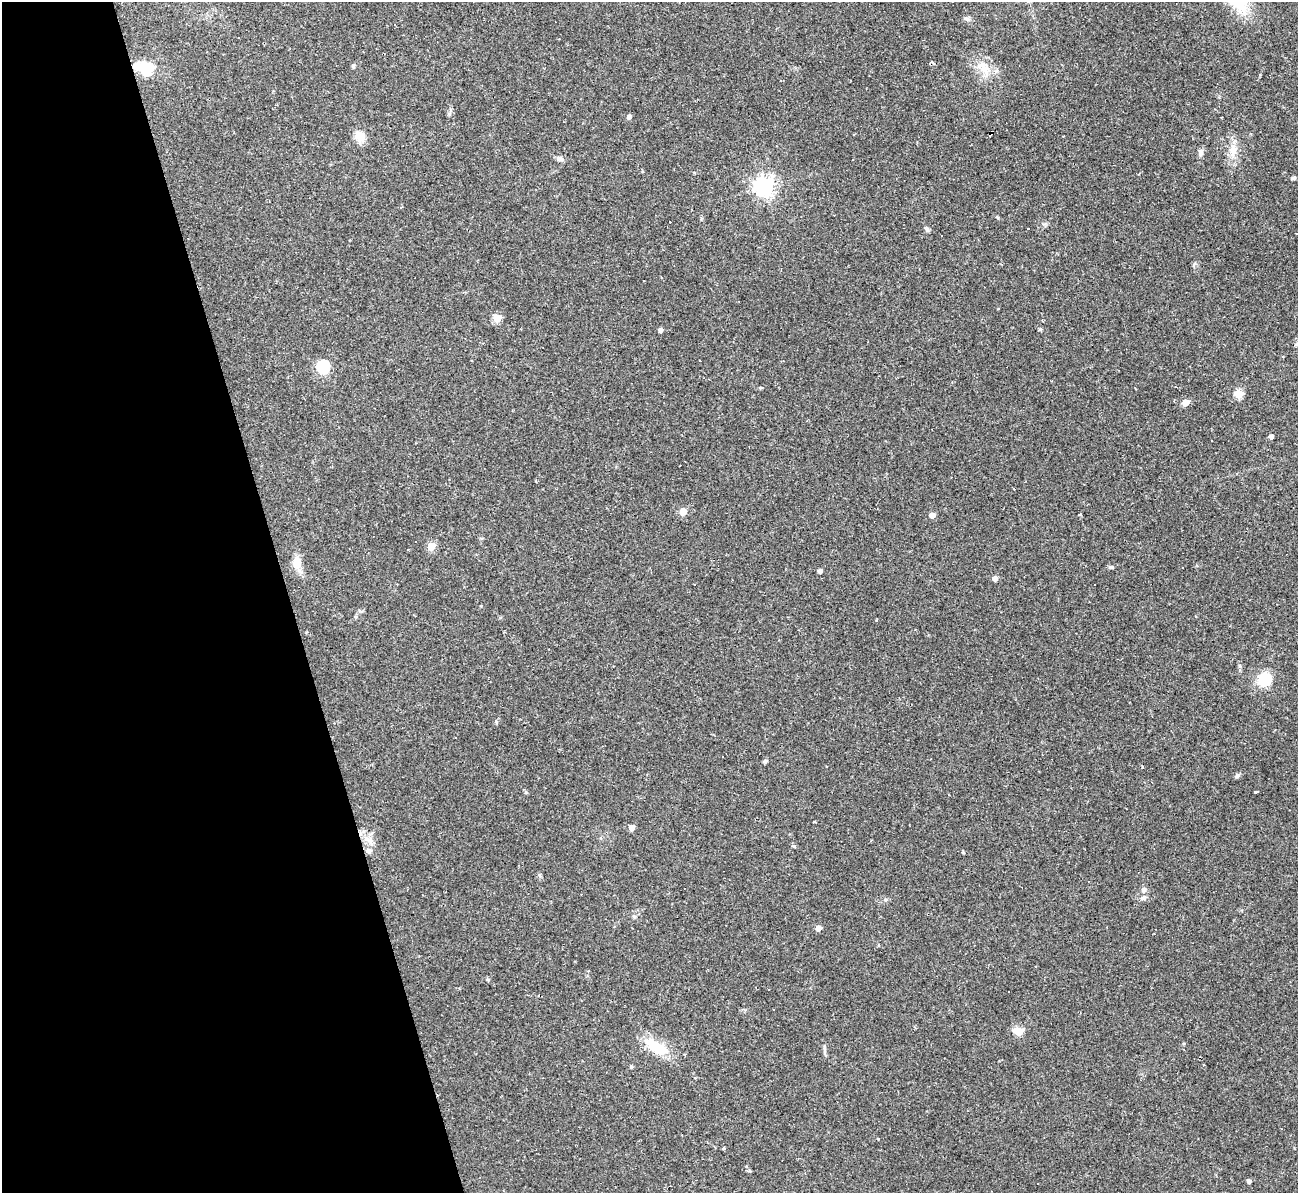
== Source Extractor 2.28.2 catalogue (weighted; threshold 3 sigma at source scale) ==
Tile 5 of 4 x 4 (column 1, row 2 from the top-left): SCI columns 1-1296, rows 2523-3713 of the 5182 x 5165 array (HDU 1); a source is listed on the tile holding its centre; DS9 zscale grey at full resolution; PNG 1300 x 1195 px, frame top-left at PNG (2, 2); no overlay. Shown black and unused: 22% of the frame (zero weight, under 2 of 3 exposures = <1% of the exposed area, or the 3 px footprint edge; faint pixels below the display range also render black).
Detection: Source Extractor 2.28.2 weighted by HDU 2 'WHT'; one run over the whole footprint, this tile lists its part. Background 0.11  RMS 0.0065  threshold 0.0293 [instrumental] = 3 sigma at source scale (4.5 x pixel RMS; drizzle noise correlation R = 1.50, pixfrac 1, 0.05/0.05 arcsec/px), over >= 5 px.
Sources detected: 72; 1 inside a brighter object's white glare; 15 cosmic-ray / hot-pixel residue — not listed; the other 56 listed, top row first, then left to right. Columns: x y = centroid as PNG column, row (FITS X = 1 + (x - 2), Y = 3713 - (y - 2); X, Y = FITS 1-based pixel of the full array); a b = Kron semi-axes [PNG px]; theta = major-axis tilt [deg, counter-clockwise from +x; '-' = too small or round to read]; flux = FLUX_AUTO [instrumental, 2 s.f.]
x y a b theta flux
966 19 8 5 -22 1.5
353 66 5 4 - 1
146 68 19 18 - 13
983 68 21 11 -49 9.6
629 117 5 4 - 2.3
991 134 5 3 - 2.4
360 136 11 10 - 9.2
1233 150 21 10 89 8
1200 152 10 6 89 2.4
560 159 10 6 -12 2.3
1294 178 6 4 15 1.1
764 186 7 7 - 360
927 229 8 5 -56 1.5
941 236 3 2 - 0.62
643 281 3 2 - 0.71
497 318 5 5 - 19
1040 329 5 4 - 0.74
660 330 4 4 - 2.1
1297 344 7 5 43 1.2
323 366 6 6 - 81
1238 394 5 5 - 24
1185 403 5 4 - 11
1271 437 4 4 - 2.6
1212 440 3 2 - 0.59
1014 489 3 2 - 0.43
683 511 5 5 - 13
932 515 5 4 - 5.2
431 546 5 5 - 17
297 563 18 11 -80 7.3
1111 567 7 4 -6 1.2
820 571 4 4 - 2.3
995 578 4 4 - 3.7
694 584 3 3 - 1.8
1265 679 17 15 60 15
839 698 3 2 - 0.42
496 722 5 5 - 0.87
765 761 7 4 11 1.2
1142 767 4 3 - 0.47
1237 776 6 6 - 1.3
1256 792 3 3 - 3.5
814 822 4 2 - 0.55
632 827 4 4 - 6.4
367 839 8 5 -48 2.7
794 846 6 4 -39 1.2
368 851 8 6 1 1.8
963 852 5 3 - 0.54
1143 890 8 6 69 2.2
1144 898 8 6 16 1.7
818 928 5 4 - 4.9
1018 1031 5 5 - 27
656 1047 36 15 -33 19
824 1049 12 4 -88 1.7
1204 1065 3 3 - 1.9
631 1067 5 4 - 1
878 1139 3 2 - 0.9
1249 1181 4 4 - 2
Overlapping masked pixels (flux is a lower limit): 1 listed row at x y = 991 134
Isophote crosses this tile's border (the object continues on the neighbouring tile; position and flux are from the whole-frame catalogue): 1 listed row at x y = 1297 344
Unlisted compact peaks at least as high as the median listed source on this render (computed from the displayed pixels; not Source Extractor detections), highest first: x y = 1240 666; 449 114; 526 792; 488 980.